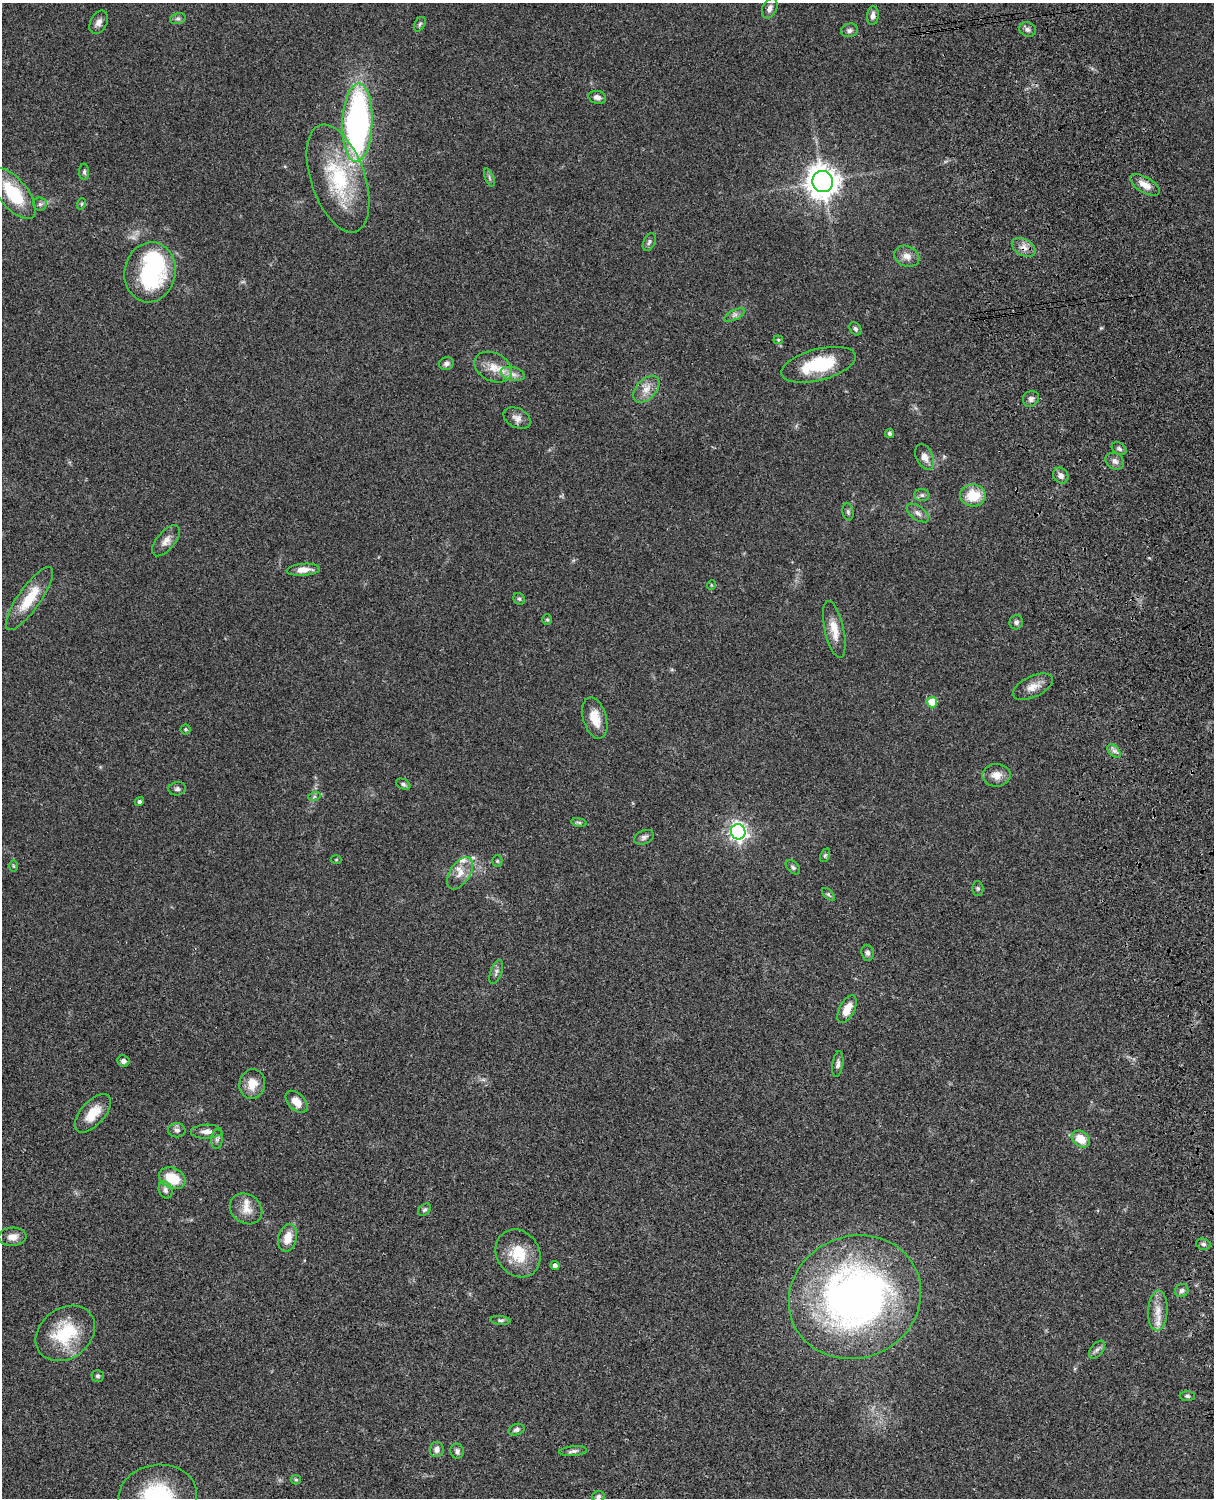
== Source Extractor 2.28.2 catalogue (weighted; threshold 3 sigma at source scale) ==
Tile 6 of 4 x 3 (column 2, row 2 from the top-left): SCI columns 1333-2544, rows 1773-3268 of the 5088 x 4927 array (HDU 1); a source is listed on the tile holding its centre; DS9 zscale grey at full resolution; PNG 1216 x 1500 px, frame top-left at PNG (2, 3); each listed source drawn as its Kron ellipse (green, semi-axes under 4 px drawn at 4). Shown black and unused: <1% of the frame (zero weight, under 3 of 4 exposures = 6% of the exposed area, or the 3 px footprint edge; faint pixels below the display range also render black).
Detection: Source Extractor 2.28.2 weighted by HDU 2 'WHT'; one run over the whole footprint, this tile lists its part. Background 0.0774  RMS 0.0058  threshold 0.0259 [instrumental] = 3 sigma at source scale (4.5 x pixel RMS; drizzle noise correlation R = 1.50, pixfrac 1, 0.05/0.05 arcsec/px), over >= 5 px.
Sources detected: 111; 1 inside a brighter object's white glare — neither listed nor drawn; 5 inside a brighter listed object's ellipse — not listed separately; the other 105 listed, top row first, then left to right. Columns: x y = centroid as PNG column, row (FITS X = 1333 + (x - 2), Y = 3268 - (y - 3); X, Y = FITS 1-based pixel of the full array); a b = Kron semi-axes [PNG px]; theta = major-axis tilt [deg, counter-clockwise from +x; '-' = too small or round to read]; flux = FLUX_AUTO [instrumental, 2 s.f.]
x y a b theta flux
770 8 10 7 64 2.7
873 16 9 6 85 2.4
178 18 8 5 16 1.4
99 22 12 8 64 3
420 24 8 5 60 1.1
1028 29 8 7 - 1.8
849 30 8 6 11 1.8
597 97 9 6 -14 2.6
357 123 39 15 88 200
84 172 8 5 -89 1.2
338 178 56 27 -71 49
489 178 9 3 -69 1.1
823 182 10 10 - 780
1145 185 17 7 -30 5.6
13 193 31 14 -51 27
40 204 6 6 - 1.4
81 204 6 3 70 0.7
649 242 9 5 67 1.5
1024 247 13 8 -30 3.8
907 256 13 10 -25 4.3
150 272 30 25 78 62
735 315 11 5 27 1.9
855 329 7 5 -57 1.3
778 340 5 4 - 0.69
446 364 7 6 - 1.9
819 365 38 15 14 29
493 367 20 14 -27 8.8
513 374 12 6 -12 3.3
646 389 16 10 46 5.5
1031 399 8 7 - 1.9
517 418 15 9 -27 3.7
890 433 4 4 - 1.3
1119 449 8 5 -32 1.4
925 457 13 8 -65 4.3
1115 461 10 7 -34 2.5
1061 475 8 7 - 2.4
922 495 7 6 - 1.6
973 495 13 11 -2 15
848 512 8 5 -81 1.2
918 513 13 6 -37 2.7
166 541 19 9 50 4.3
303 570 17 6 4 4.7
711 585 5 3 - 0.51
29 598 38 11 55 17
519 599 6 5 - 0.99
547 619 5 5 - 0.84
1016 622 7 6 - 1.6
834 629 29 9 -77 8.7
1033 687 21 10 25 5.8
932 702 5 5 - 13
595 718 21 11 -74 9.9
185 729 5 5 - 0.82
1114 751 8 5 -44 1.9
997 775 14 11 1 5.6
403 784 7 5 -24 1.2
177 789 9 6 8 1.6
314 797 6 4 19 0.84
139 801 5 4 - 1.1
579 822 8 4 -8 0.99
738 832 7 7 - 240
644 837 10 6 24 1.9
825 855 7 4 63 0.93
336 860 5 3 - 0.55
497 861 5 5 - 0.83
13 866 6 4 -89 0.67
793 867 8 5 -45 1.4
460 873 18 10 57 6
978 888 7 5 -89 1
828 894 8 4 -45 0.93
868 953 8 6 -84 1.7
496 972 13 5 70 2
847 1009 15 7 63 8
123 1061 6 5 - 2
838 1064 13 5 81 2
252 1084 15 12 77 7.8
297 1102 13 8 -46 6.8
93 1113 23 12 48 11
177 1130 8 7 - 1.9
206 1132 16 7 2 3.8
217 1139 10 6 82 1.7
1081 1139 10 7 -37 10
172 1178 14 10 -25 14
165 1190 9 6 -69 2
246 1209 17 14 -37 6.7
425 1210 7 5 38 1
12 1237 14 9 3 4.4
287 1238 14 9 74 7.6
1203 1244 7 5 -16 1.4
518 1253 25 21 -58 17
555 1266 5 4 - 2.1
1182 1291 7 6 - 1.8
855 1297 67 61 24 260
1158 1311 20 9 87 6.7
500 1320 10 4 -5 1.2
65 1333 32 25 37 30
1097 1350 10 6 52 2.1
98 1376 6 6 - 1.1
1187 1396 7 5 -2 1.1
517 1430 8 5 18 1.6
437 1449 8 7 - 3
457 1451 7 6 - 1.8
573 1451 14 5 6 1.9
296 1480 5 4 - 0.67
598 1496 6 5 - 1.4
158 1497 39 32 8 61
Overlapping masked pixels (flux is a lower limit): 1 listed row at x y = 1024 247
Isophote crosses this tile's border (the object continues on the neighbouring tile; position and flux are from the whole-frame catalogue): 1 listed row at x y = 158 1497